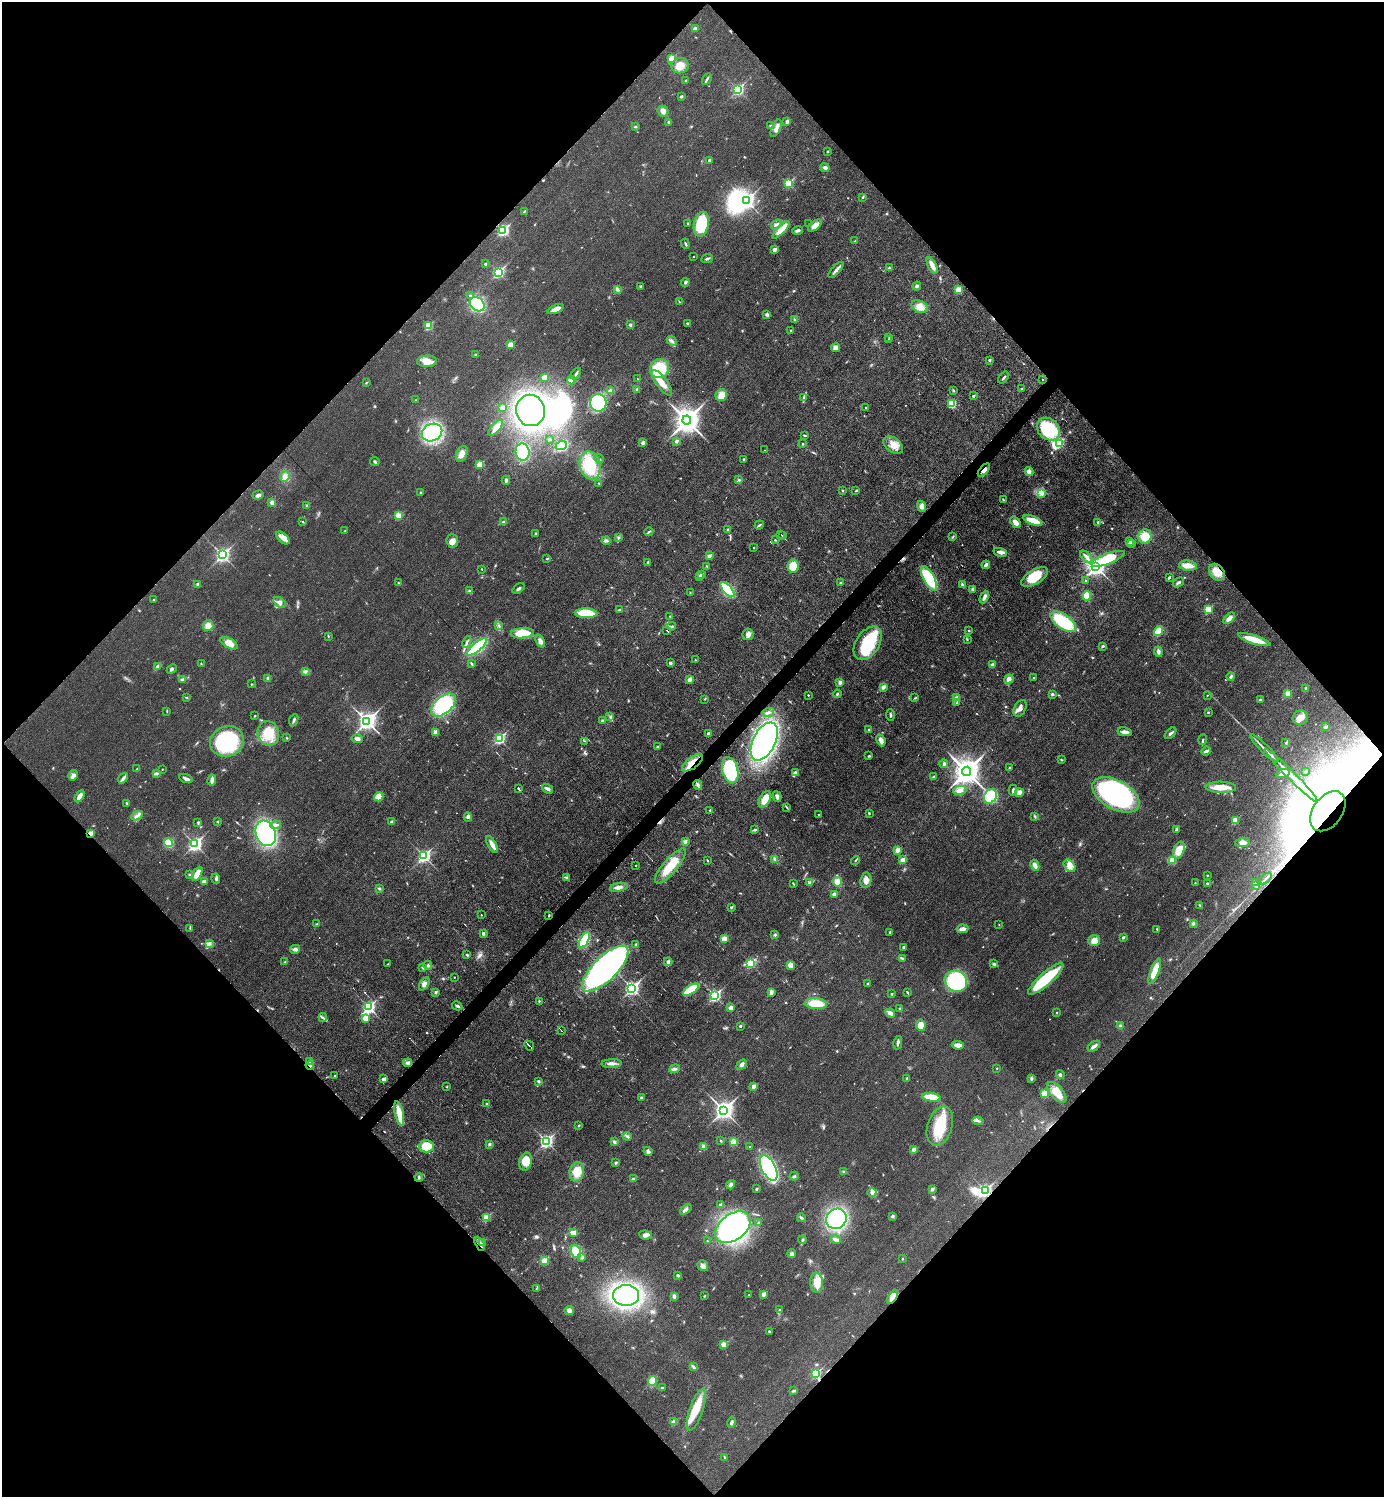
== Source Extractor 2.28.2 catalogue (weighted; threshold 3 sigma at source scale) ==
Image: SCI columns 155-5682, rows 2-5981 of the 5981 x 5981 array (HDU 1 of 3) = the unmasked area's bounding box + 8 px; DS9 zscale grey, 4 x 4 block average (1 PNG px = mean of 4 x 4 image px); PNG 1386 x 1499 px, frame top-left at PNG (2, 2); each listed source drawn as its Kron ellipse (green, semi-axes under 4 px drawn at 4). Shown black and unused: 51% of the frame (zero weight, under 3 of 6 exposures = <1% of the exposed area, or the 3 px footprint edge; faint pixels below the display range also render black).
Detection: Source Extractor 2.28.2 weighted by HDU 2 'WHT'. Background 0.0173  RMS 0.0035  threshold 0.0144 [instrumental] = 3 sigma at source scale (4.09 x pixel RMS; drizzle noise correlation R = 1.36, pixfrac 0.8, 0.05/0.05 arcsec/px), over >= 5 px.
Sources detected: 709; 4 too faint to see at this stretch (4 x 4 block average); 9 inside a brighter object's white glare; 8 cosmic-ray / hot-pixel residue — neither listed nor drawn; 29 inside a brighter listed object's ellipse — not listed separately; of the other 659, all 500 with FLUX_AUTO >= 1.19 (the completeness limit of this list) listed and drawn (159 fainter detections not listed), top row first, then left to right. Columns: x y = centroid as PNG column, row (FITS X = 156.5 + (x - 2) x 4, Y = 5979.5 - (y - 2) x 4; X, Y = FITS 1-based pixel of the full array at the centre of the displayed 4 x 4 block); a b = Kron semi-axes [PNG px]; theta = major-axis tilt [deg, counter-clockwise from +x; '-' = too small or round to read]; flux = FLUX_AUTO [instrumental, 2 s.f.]
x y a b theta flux
695 29 2 2 - 26
671 58 2 2 - 47
680 66 9 7 15 22
707 79 6 2 61 3.8
686 80 3 2 - 2.9
738 89 3 2 - 260
681 96 2 2 - 3
663 111 5 5 - 8.5
787 121 3 3 - 5.3
669 122 3 3 - 4.4
770 125 3 2 - 1.6
635 126 3 3 - 2.3
776 128 9 4 65 9.6
828 151 2 2 - 1.4
709 160 2 2 - 2.9
825 168 5 4 - 4.6
788 183 2 2 - 120
862 197 3 2 - 1.9
746 201 3 3 - 540
525 211 3 2 - 1.7
688 223 2 2 - 2.1
809 223 2 2 - 3.4
701 224 12 7 76 100
776 224 6 2 36 4.1
815 225 8 4 38 17
503 230 3 2 - 280
781 230 11 4 46 29
798 230 5 3 - 4.9
855 241 3 2 - 1.5
685 244 5 2 - 2.3
774 249 2 2 - 19
693 257 2 2 - 1.9
707 259 6 2 22 3.7
485 264 2 2 - 6.5
932 265 9 4 -64 12
889 268 3 2 - 1.9
836 270 10 3 47 8.4
498 272 3 2 - 250
685 282 4 3 - 3.6
640 286 2 2 - 4.8
917 286 5 3 - 3.1
618 290 3 3 - 3.7
958 290 2 2 - 57
470 295 2 2 - 3.6
679 301 3 2 - 1.2
477 304 8 6 -42 110
920 307 9 6 -29 18
556 309 9 3 22 13
767 315 4 3 - 3.5
794 320 2 2 - 2.7
687 323 2 2 - 1.8
630 325 3 3 - 2.6
428 326 2 2 - 90
791 330 2 2 - 1.2
889 337 3 2 - 1.4
889 340 2 2 - 1.4
672 341 5 3 - 4.5
510 345 2 2 - 41
835 348 4 4 - 9
475 355 3 2 - 2
989 360 2 2 - 8.2
427 361 10 6 2 19
660 369 10 9 - 75
576 373 6 2 55 4.2
544 377 3 3 - 14
1003 378 7 2 52 3
637 379 2 2 - 1.4
1042 379 2 2 - 1.2
571 380 4 3 - 24
366 383 3 2 - 1.3
662 383 15 5 -53 24
1021 389 2 2 - 4.8
637 390 3 3 - 2.7
953 390 3 2 - 1.4
610 391 4 3 - 6
721 395 6 5 - 22
973 396 2 2 - 5
804 398 4 3 - 3.7
415 400 2 2 - 1.2
598 403 9 8 - 130
952 403 4 3 - 75
502 407 3 3 - 9.5
866 408 2 2 - 4.6
531 410 16 14 -79 480
687 420 4 4 - 2500
496 428 9 4 49 13
1048 429 13 10 -44 150
432 433 10 8 26 210
804 435 3 2 - 1.9
550 439 3 2 - 1.5
676 441 2 2 - 12
643 442 2 2 - 17
1059 443 2 2 - 120
803 444 2 2 - 1.6
893 445 11 7 -36 20
561 446 6 4 21 76
765 450 2 2 - 2.4
522 452 8 7 - 110
462 454 8 5 66 12
599 459 5 2 - 1.5
743 459 2 2 - 3.6
375 462 5 2 - 3.9
480 465 2 2 - 73
590 465 14 10 -77 66
984 470 8 2 48 7.1
1029 472 4 3 - 8.3
285 476 5 4 - 8.2
506 480 4 2 - 3.6
739 480 3 2 - 1.9
599 483 2 2 - 1.9
842 490 2 2 - 1.3
856 491 2 2 - 1.9
420 493 3 2 - 2
1042 493 3 3 - 4
258 495 5 3 - 5.8
1003 499 3 2 - 1.5
272 502 2 2 - 24
307 506 3 3 - 2.9
921 507 5 4 - 7.9
399 516 2 2 - 73
1033 520 10 3 -21 41
303 522 2 2 - 1.7
503 522 3 2 - 2.9
1016 522 6 3 -53 15
1098 522 3 2 - 2.4
759 525 5 2 - 2.4
728 529 2 2 - 4.5
345 531 2 2 - 4
649 532 5 2 - 2.2
536 533 2 2 - 1.6
781 534 2 2 - 5
782 536 3 2 - 1.9
953 537 3 2 - 1.6
1145 537 7 6 - 33
283 538 8 4 -42 11
619 538 3 2 - 2.7
606 540 4 3 - 3.7
775 540 2 2 - 1.3
452 541 6 6 - 13
1130 542 2 2 - 10
1131 543 2 2 - 8.9
754 547 2 2 - 2.5
1000 552 7 3 -14 10
222 555 3 3 - 500
709 556 2 2 - 15
1086 557 7 3 -42 6.8
547 559 3 2 - 1.9
1108 559 17 5 21 65
648 562 3 2 - 4.5
986 565 4 2 - 6.5
706 566 2 2 - 1.2
793 566 6 5 - 35
1188 566 9 5 -8 17
1096 567 3 3 - 1000
482 569 2 2 - 1.6
1217 572 9 7 -53 23
701 575 2 2 - 9.3
699 576 2 2 - 2.6
1035 577 15 7 31 49
1169 577 3 2 - 3.3
929 578 13 5 -61 110
1086 581 2 2 - 1.5
1178 582 6 3 32 4.4
398 583 2 2 - 1.2
840 583 2 2 - 3.5
197 584 2 2 - 9.5
962 584 3 3 - 2.6
518 588 7 2 39 3.7
972 589 4 2 - 2.1
728 590 9 4 -47 96
470 591 4 3 - 3.6
690 593 2 2 - 1.3
1087 596 5 3 - 39
984 597 7 3 64 8.5
154 600 2 2 - 2.3
280 602 7 4 -37 7.1
1208 609 2 2 - 74
619 610 4 2 - 2.4
586 613 11 5 -2 64
670 616 2 2 - 2.1
1229 618 7 3 45 11
1063 622 15 7 -36 120
499 625 2 2 - 1.5
208 626 5 5 - 16
672 626 4 3 - 3.2
667 630 2 2 - 20
969 631 2 2 - 1.7
1158 631 5 3 - 36
522 633 12 5 5 53
748 634 6 5 - 7.9
328 636 3 2 - 1.3
1254 639 17 3 -17 53
967 640 2 2 - 1.2
540 641 7 4 -66 8.4
467 642 6 2 66 4
229 643 9 5 -29 21
868 643 18 11 56 110
1103 646 3 3 - 2.2
477 647 12 4 39 160
1158 652 5 3 - 5.8
695 660 2 2 - 1.8
670 663 4 3 - 4.5
201 664 3 2 - 1.6
471 664 3 2 - 1.4
992 665 4 2 - 5.6
157 666 3 2 - 2.4
172 669 5 3 - 3.9
305 671 4 3 - 3.4
1231 677 4 3 - 2.9
268 678 2 2 - 17
1034 678 2 2 - 2.6
1009 679 5 4 - 9.3
182 680 4 4 - 4.4
689 680 4 3 - 9.2
840 682 2 2 - 18
251 684 2 2 - 1.3
883 687 4 3 - 3.4
1306 688 2 2 - 10
1288 693 2 2 - 39
837 694 4 2 - 2.4
1052 694 3 3 - 3.2
808 695 2 2 - 2.2
1207 695 2 2 - 2.2
186 697 3 2 - 1.2
915 698 4 2 - 1.8
957 698 2 2 - 32
705 699 3 2 - 1.2
1260 700 4 2 - 1.7
957 702 4 2 - 2.2
443 705 15 8 41 150
1020 708 9 5 64 12
167 711 3 2 - 1.2
768 712 6 3 18 4.8
1208 712 3 2 - 1.4
890 715 6 2 -85 3.2
255 716 2 2 - 1.3
610 717 3 2 - 1.5
1300 718 8 7 - 16
294 720 6 2 67 4.5
367 721 4 3 - 1000
602 721 2 2 - 10
1325 727 4 4 - 3.6
869 730 2 2 - 5.5
436 732 4 3 - 11
1125 732 7 3 -9 8.3
268 733 12 10 -72 51
708 733 2 2 - 8.6
1170 733 7 2 45 4
287 738 2 2 - 1.2
499 738 3 2 - 240
357 739 5 3 - 8.2
881 740 6 3 -67 10
1203 740 5 2 - 2.1
227 741 17 15 22 160
584 741 3 2 - 1.4
764 741 20 11 63 580
1286 743 3 2 - 1.9
657 747 2 2 - 4.3
1264 748 19 2 -45 9.2
1206 751 5 3 - 4.1
869 756 3 3 - 1.9
1061 760 4 2 - 1.5
692 763 12 5 37 22
944 764 4 3 - 3.8
1009 768 2 2 - 2.7
136 769 3 2 - 1.4
162 769 2 2 - 1.8
730 770 13 8 -76 150
966 771 5 4 - 2700
1306 771 2 2 - 3.9
795 772 4 3 - 4.3
156 774 4 2 - 4.7
1283 774 7 3 20 7
73 775 5 4 - 6.5
1291 775 37 2 -45 35
934 777 3 2 - 2.5
123 778 6 3 54 5.1
186 779 7 3 -19 7.8
212 780 6 3 78 9.4
698 785 5 3 - 4
1221 787 15 5 -1 30
518 788 2 2 - 22
547 789 6 3 -36 5
960 790 7 4 11 11
1013 790 6 2 -90 3.8
1019 793 4 4 - 10
1116 795 26 14 -29 410
79 796 6 3 60 14
990 796 7 6 - 100
379 797 5 4 - 22
777 797 5 3 - 5.5
765 799 9 5 62 25
127 803 3 2 - 1.5
787 807 4 2 - 1.8
710 810 2 2 - 1.5
1328 811 22 14 54 12000
869 813 3 2 - 1.7
818 815 2 2 - 2.3
137 816 6 2 26 5
1035 816 3 2 - 2.2
468 817 4 3 - 4.1
1235 820 2 2 - 72
198 822 2 2 - 1.4
218 822 2 2 - 4.2
392 822 3 3 - 5.7
276 825 5 3 - 5.4
1177 829 4 3 - 5
755 830 4 2 - 3.5
90 833 2 2 - 28
266 833 13 10 -70 300
685 841 2 2 - 19
1243 842 7 4 8 9.1
168 843 4 3 - 50
195 844 3 2 - 510
492 844 9 3 -61 17
897 850 2 2 - 28
1179 850 9 5 69 37
424 856 3 2 - 380
774 859 3 2 - 1.7
707 860 2 2 - 1.4
903 860 2 2 - 33
1173 860 2 2 - 65
855 861 4 2 - 2.2
1035 865 6 3 -65 15
636 866 2 2 - 2.8
670 866 22 7 50 53
1070 866 7 5 -50 11
197 874 8 4 59 19
190 875 2 2 - 2
1207 875 2 2 - 2.7
567 878 3 2 - 2.9
216 879 5 2 - 3.7
1266 879 7 2 43 3.9
866 880 8 5 79 12
204 881 2 2 - 22
809 882 4 2 - 2.2
837 882 5 4 - 18
793 883 3 2 - 1.6
1195 883 2 2 - 1.2
1207 883 2 2 - 2.5
1255 883 2 2 - 1.8
1256 886 3 2 - 2.3
619 887 9 4 13 9.4
379 889 4 2 - 2.1
834 894 3 2 - 7.5
1200 905 3 2 - 1.6
731 907 3 2 - 2.4
481 915 2 2 - 1.7
549 915 3 2 - 1.6
1193 923 4 3 - 3.4
316 924 3 2 - 1.7
999 925 2 2 - 1.2
190 928 3 2 - 1.8
962 929 6 3 10 12
1157 929 3 2 - 1.3
890 932 2 2 - 6.5
483 933 2 2 - 6.4
775 935 3 2 - 2.3
1123 937 2 2 - 8.5
724 939 2 2 - 44
584 940 9 4 63 89
1094 941 6 5 - 14
209 943 3 3 - 6.2
636 944 3 3 - 2.2
904 947 2 2 - 3.3
295 949 5 3 - 6.9
467 955 3 2 - 2.5
902 958 4 3 - 2.9
285 962 2 2 - 3.9
668 962 4 3 - 4.8
751 963 3 2 - 190
388 964 2 2 - 2.3
994 964 4 3 - 3
428 965 4 2 - 2.9
790 965 4 3 - 16
423 968 3 2 - 2.2
605 969 30 12 45 810
1155 971 14 4 69 39
454 977 2 2 - 1.6
1046 979 23 6 41 100
956 981 11 10 - 170
424 984 7 3 60 7.3
868 984 3 2 - 2.6
632 988 3 2 - 490
691 990 9 4 33 73
436 992 2 2 - 9.2
771 992 4 3 - 7
907 992 3 2 - 1.4
892 994 2 2 - 4.4
715 995 3 2 - 330
539 1001 2 2 - 1.8
816 1004 11 5 -4 50
457 1006 5 2 - 3.6
369 1007 3 2 - 320
731 1008 2 2 - 24
900 1009 2 2 - 1.9
890 1013 5 3 - 9.5
1057 1013 2 2 - 4
323 1018 4 2 - 3.3
365 1018 4 4 - 16
921 1025 5 4 - 19
740 1026 2 2 - 5
1120 1026 4 2 - 2.3
561 1031 3 2 - 1.2
898 1043 7 2 78 4.7
958 1045 6 3 -9 16
529 1046 5 2 - 2.2
1094 1046 7 3 35 7.2
310 1062 2 2 - 20
408 1063 4 3 - 6.5
611 1063 10 3 2 8.4
742 1064 6 3 43 5.3
310 1065 4 3 - 7.2
997 1068 2 2 - 1.8
674 1069 5 3 - 4.8
334 1075 2 2 - 2.4
1060 1075 4 3 - 3.6
907 1078 2 2 - 6.3
1031 1078 4 3 - 3.2
384 1079 2 2 - 16
539 1081 3 3 - 2.4
754 1086 2 2 - 22
447 1087 2 2 - 1.3
1057 1092 12 6 -50 36
1045 1093 2 2 - 97
931 1097 9 4 -7 45
641 1098 3 2 - 2.2
487 1104 2 2 - 8.9
724 1110 4 3 - 1100
399 1114 12 3 -77 42
978 1121 5 2 - 4.2
579 1125 3 2 - 1.5
940 1126 20 12 71 69
627 1136 4 2 - 3.4
546 1141 3 2 - 410
721 1141 3 2 - 1.3
614 1142 3 3 - 2.8
733 1142 2 2 - 79
490 1144 2 2 - 8.3
426 1146 7 6 - 52
704 1147 4 3 - 6.5
750 1147 2 2 - 3.4
914 1149 2 2 - 19
648 1151 5 3 - 4.3
526 1161 9 6 75 29
616 1163 2 2 - 8
769 1168 14 7 -63 300
844 1171 2 2 - 1.7
577 1172 10 7 79 27
794 1176 4 3 - 3.7
419 1177 4 3 - 2.9
634 1179 3 2 - 5.5
731 1185 5 3 - 6.7
756 1189 3 2 - 2
932 1189 2 2 - 14
985 1190 3 2 - 340
872 1193 4 3 - 5
720 1204 2 2 - 9.2
686 1209 6 3 38 5.6
892 1216 2 2 - 1.6
487 1217 2 2 - 79
801 1218 4 3 - 3.2
836 1219 11 9 44 380
759 1223 2 2 - 13
733 1227 20 13 37 410
573 1233 4 2 - 19
645 1235 6 4 -7 8.3
802 1240 4 2 - 2.9
836 1240 5 3 - 7.5
707 1241 2 2 - 1.4
482 1243 4 3 - 3.3
480 1244 7 3 -62 10
576 1251 7 5 -69 45
792 1254 4 3 - 4.8
582 1257 2 2 - 9.4
902 1259 2 2 - 1.9
544 1261 2 2 - 72
703 1266 6 5 - 7.8
678 1275 3 2 - 3.9
817 1283 10 6 -85 24
536 1289 2 2 - 1.2
763 1294 2 2 - 24
626 1295 13 10 0 550
749 1295 2 2 - 2.2
674 1296 3 2 - 2.6
704 1296 3 2 - 1.4
893 1297 7 3 57 23
569 1310 5 4 - 6.8
779 1310 3 2 - 2
769 1332 3 2 - 3.2
724 1344 2 2 - 55
693 1367 4 2 - 3
816 1373 2 2 - 140
652 1381 5 4 - 24
662 1388 3 3 - 3.2
794 1390 3 2 - 3.4
696 1409 22 6 71 48
674 1422 2 2 - 39
732 1422 6 2 78 4.7
725 1457 3 2 - 1.9
Overlapping masked pixels (flux is a lower limit): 9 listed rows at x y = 984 470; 1217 572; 692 763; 1328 811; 90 833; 310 1065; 985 1190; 480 1244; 893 1297
Diffuse or blended objects may show on this block-average render without a row.